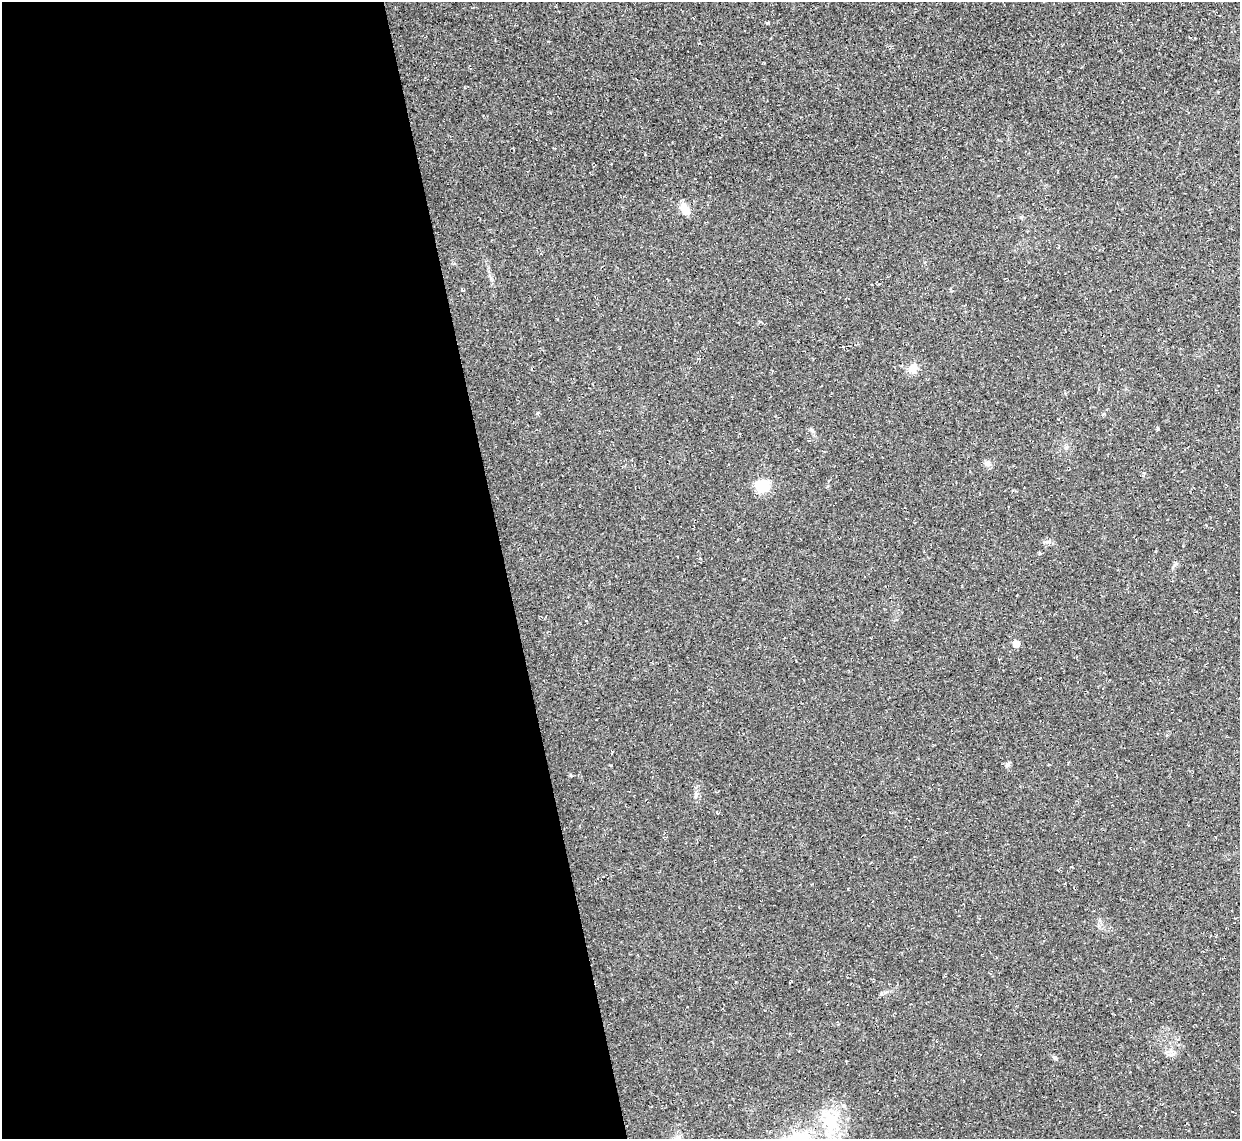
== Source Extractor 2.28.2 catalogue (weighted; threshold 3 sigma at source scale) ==
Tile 9 of 4 x 4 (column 1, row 3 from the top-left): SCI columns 1-1238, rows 1274-2410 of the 4953 x 4933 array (HDU 1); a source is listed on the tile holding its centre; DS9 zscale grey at full resolution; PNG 1242 x 1141 px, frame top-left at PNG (2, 2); no overlay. Shown black and unused: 41% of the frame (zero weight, under 2 of 3 exposures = <1% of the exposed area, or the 3 px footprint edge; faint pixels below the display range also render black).
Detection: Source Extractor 2.28.2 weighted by HDU 2 'WHT'; one run over the whole footprint, this tile lists its part. Background 0.0341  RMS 0.0064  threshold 0.0287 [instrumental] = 3 sigma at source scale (4.5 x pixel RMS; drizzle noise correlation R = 1.50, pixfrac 1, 0.05/0.05 arcsec/px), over >= 5 px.
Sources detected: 15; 1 inside a brighter object's white glare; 4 cosmic-ray / hot-pixel residue — not listed; the other 10 listed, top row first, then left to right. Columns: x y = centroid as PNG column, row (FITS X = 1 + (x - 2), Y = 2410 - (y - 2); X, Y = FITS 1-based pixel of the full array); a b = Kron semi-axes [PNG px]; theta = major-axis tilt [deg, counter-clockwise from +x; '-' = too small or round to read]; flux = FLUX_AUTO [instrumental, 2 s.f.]
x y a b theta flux
767 23 4 3 - 0.82
685 209 16 10 -58 5.4
913 368 13 10 52 4.9
1158 429 4 3 - 4.5
987 463 10 8 0 2.3
762 486 13 9 -6 15
1016 644 5 5 - 7.4
1007 765 5 5 - 1.2
1054 1057 6 4 -19 0.95
831 1122 22 16 -81 19
Unlisted compact peaks at least as high as the median listed source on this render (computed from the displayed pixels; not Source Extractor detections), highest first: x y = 570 775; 537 413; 610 765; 696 795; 812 430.